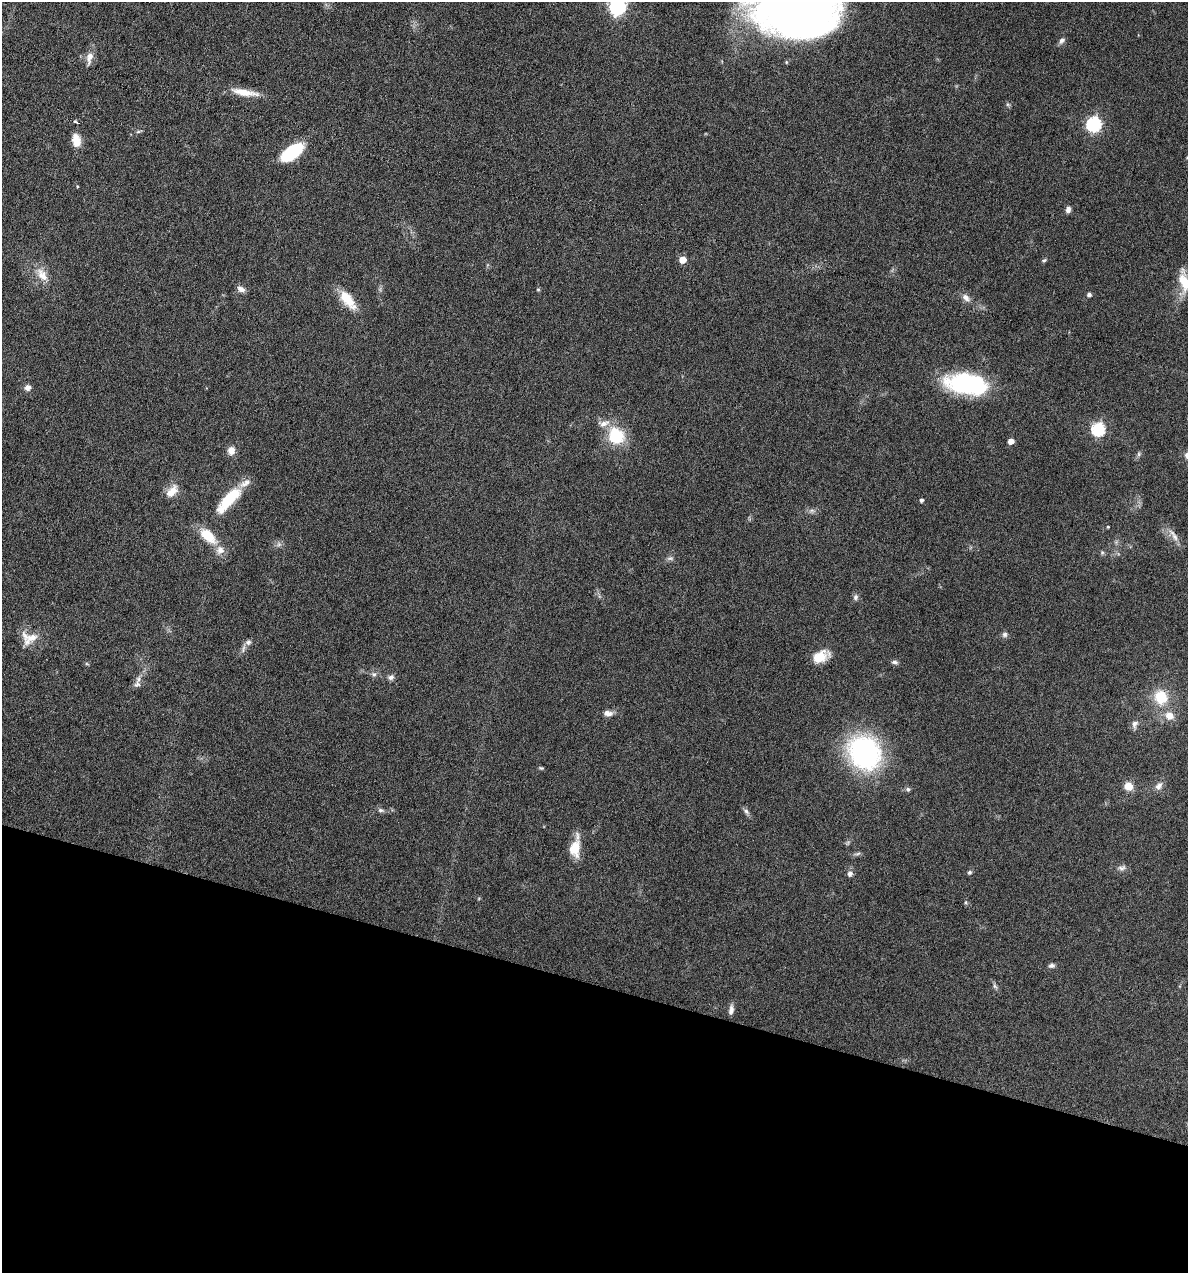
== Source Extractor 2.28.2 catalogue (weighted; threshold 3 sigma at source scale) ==
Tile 15 of 4 x 4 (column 3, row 4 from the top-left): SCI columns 2492-3677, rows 1-1271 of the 5105 x 5085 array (HDU 1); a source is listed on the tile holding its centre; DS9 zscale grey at full resolution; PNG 1190 x 1275 px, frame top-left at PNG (2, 2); no overlay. Shown black and unused: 23% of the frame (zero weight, under 4 of 8 exposures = <1% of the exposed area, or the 3 px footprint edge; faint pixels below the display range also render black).
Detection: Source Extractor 2.28.2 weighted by HDU 2 'WHT'; one run over the whole footprint, this tile lists its part. Background 0.189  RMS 0.0062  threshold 0.0253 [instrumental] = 3 sigma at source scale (4.09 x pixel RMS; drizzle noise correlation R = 1.36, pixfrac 0.8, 0.05/0.05 arcsec/px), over >= 5 px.
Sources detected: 70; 1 too faint to see at this stretch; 1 inside a brighter object's white glare — not listed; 3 inside a brighter listed object's ellipse — not listed separately; the other 65 listed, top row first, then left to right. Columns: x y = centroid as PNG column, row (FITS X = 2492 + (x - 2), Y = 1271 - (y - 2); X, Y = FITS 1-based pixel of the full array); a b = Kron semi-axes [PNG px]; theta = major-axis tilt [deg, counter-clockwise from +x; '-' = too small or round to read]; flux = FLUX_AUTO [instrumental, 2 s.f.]
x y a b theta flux
617 6 7 6 - 190
795 7 16 14 -66 69
1062 40 9 6 49 1.9
89 58 18 9 78 4.6
244 92 35 8 -10 10
1008 105 6 4 -19 0.82
76 122 8 3 -25 0.77
1094 124 7 6 - 110
138 132 6 4 2 0.93
76 140 16 10 -81 6.7
292 152 24 11 36 31
1068 209 7 6 - 2.2
683 260 5 5 - 9.6
1044 260 6 4 28 0.84
42 275 21 12 -56 7.8
1184 281 29 11 -82 12
241 289 10 6 -25 3
538 289 6 4 0 0.65
1089 295 5 5 - 1.5
966 298 13 7 -43 3.2
348 300 28 12 -52 12
966 384 45 21 -8 61
28 387 8 7 - 2.8
1098 429 6 6 - 76
616 436 18 16 -60 25
1011 441 5 4 - 4.9
231 450 10 9 - 4.4
1139 454 7 4 90 1
172 491 17 9 49 7.3
229 500 41 13 48 23
921 500 4 4 - 1.3
812 511 9 4 8 1.6
1108 527 3 2 - 0.6
1174 535 21 6 -56 4.3
208 536 23 12 -42 14
1102 552 6 4 0 0.91
670 558 10 5 0 1.5
856 597 8 7 - 1.7
1005 634 7 7 - 1.7
29 638 23 18 1 9.7
248 642 8 7 - 2
821 656 20 12 26 9.7
895 662 9 5 -6 1.5
374 674 8 5 -20 1.5
391 677 9 7 30 1.9
137 684 10 8 14 2.4
1161 697 15 13 -70 16
608 713 13 7 -3 3.1
1169 716 10 9 - 6
1135 724 11 7 70 2.5
865 753 25 22 -52 140
541 768 6 4 -1 0.78
1128 786 9 8 - 6.2
1159 786 12 8 52 3.1
908 789 7 5 -4 1.2
380 810 8 5 -15 1.4
746 811 8 6 -71 1.6
575 847 26 11 82 11
857 854 10 3 15 1.2
1121 868 11 7 12 2.2
970 872 6 5 - 1.1
850 874 7 6 - 2
1051 965 8 6 1 1.6
995 986 9 5 -66 1.4
731 1010 12 6 82 2.5
Isophote crosses this tile's border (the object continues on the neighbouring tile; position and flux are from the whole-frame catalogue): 3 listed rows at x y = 617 6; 795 7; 1184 281